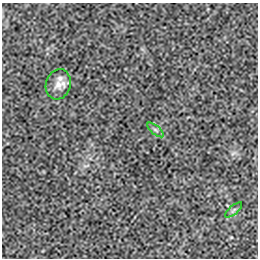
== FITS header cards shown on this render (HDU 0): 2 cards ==
NAXIS1  =                  256 / length of data axis 1
NAXIS2  =                  256 / length of data axis 2

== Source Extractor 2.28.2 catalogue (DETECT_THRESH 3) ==
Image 256 x 256 px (HDU 0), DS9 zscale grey, 1 PNG px = 1 image px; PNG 260 x 260 px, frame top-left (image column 1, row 256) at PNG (2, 3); each listed source drawn as its Kron ellipse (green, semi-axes under 4 px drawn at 4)
Background 5.31e-05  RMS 0.0021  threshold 0.00621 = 3 sigma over >= 5 px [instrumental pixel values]
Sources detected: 3; all 3 listed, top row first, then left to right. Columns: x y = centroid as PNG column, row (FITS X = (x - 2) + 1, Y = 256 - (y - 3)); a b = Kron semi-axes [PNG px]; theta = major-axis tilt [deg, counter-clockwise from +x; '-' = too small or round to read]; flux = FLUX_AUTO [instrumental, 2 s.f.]
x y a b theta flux
58 84 15 12 71 1.3
155 130 10 3 -40 0.26
234 210 10 3 40 0.22